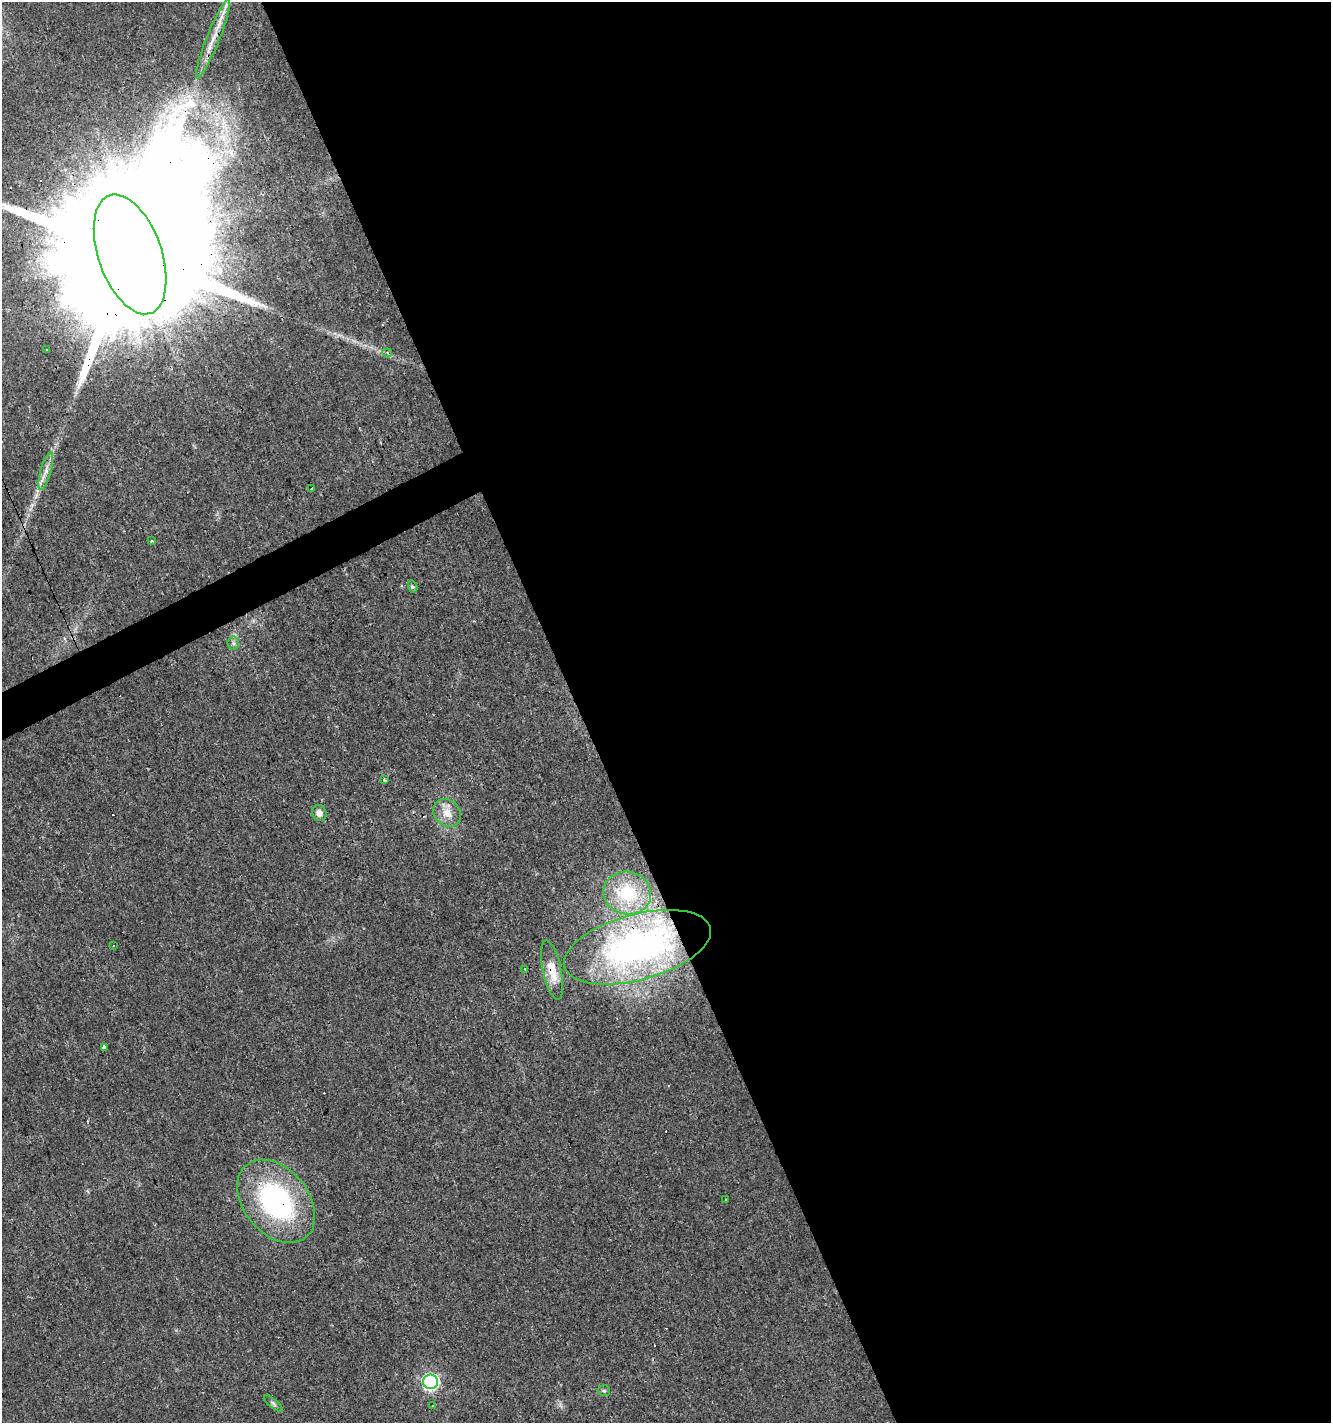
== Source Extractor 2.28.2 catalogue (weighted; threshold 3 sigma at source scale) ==
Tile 8 of 4 x 4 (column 4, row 2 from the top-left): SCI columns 4133-5461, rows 2842-4262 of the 5550 x 5682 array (HDU 1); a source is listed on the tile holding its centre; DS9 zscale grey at full resolution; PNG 1333 x 1425 px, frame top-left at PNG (2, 2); each listed source drawn as its Kron ellipse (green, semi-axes under 4 px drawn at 4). Shown black and unused: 58% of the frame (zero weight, under 3 of 4 exposures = <1% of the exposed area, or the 3 px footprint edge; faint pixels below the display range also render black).
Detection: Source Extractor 2.28.2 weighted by HDU 2 'WHT'; one run over the whole footprint, this tile lists its part. Background 0.0143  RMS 0.0028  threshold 0.0127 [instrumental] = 3 sigma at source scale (4.5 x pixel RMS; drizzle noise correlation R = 1.50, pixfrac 1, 0.0396/0.0396 arcsec/px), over >= 5 px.
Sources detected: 32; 8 cosmic-ray / hot-pixel residue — neither listed nor drawn; the other 24 listed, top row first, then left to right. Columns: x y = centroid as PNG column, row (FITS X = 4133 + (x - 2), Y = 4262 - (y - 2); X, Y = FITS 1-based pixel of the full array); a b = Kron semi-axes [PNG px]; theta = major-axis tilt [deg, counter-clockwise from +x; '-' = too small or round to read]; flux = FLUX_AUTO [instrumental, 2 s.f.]
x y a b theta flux
213 38 43 6 68 4.9
130 254 62 31 -71 35000
47 350 3 3 - 0.75
387 353 5 4 - 0.47
46 471 19 5 74 2.2
312 488 3 3 - 3.3
151 540 3 3 - 0.89
413 587 6 4 -74 0.48
233 643 6 6 - 0.72
384 779 3 3 - 0.33
319 813 8 7 - 1.8
447 813 15 12 -46 3.6
627 893 24 21 -14 12
114 945 2 2 - 0.26
637 947 75 33 15 87
525 969 3 3 - 0.45
552 970 30 9 -78 5.9
104 1047 3 3 - 7.6
726 1200 3 3 - 0.72
276 1201 47 32 -50 53
430 1382 7 7 - 69
604 1391 6 5 - 0.47
273 1403 11 4 -41 0.72
433 1406 3 2 - 0.34
Overlapping masked pixels (flux is a lower limit): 5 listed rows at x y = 213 38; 130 254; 637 947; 552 970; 276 1201
Isophote crosses this tile's border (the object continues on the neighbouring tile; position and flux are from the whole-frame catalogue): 2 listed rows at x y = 213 38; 130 254